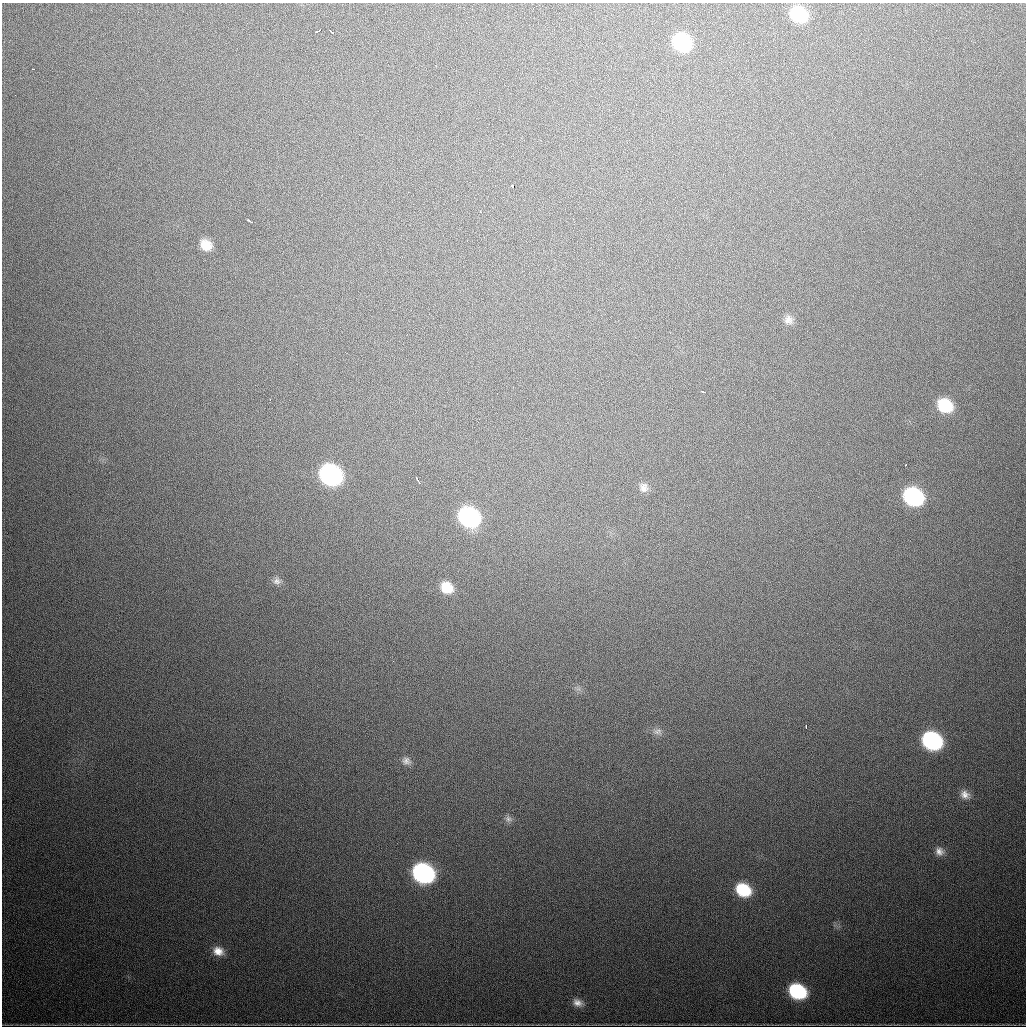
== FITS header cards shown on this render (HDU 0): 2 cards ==
NAXIS1  =                 1024
NAXIS2  =                 1024

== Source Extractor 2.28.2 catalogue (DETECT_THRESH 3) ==
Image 1024 x 1024 px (HDU 0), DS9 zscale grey, 1 PNG px = 1 image px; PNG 1028 x 1028 px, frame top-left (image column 1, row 1024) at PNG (2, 3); no overlay
Background 649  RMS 20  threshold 61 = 3 sigma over >= 5 px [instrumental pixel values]
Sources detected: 34; all 34 listed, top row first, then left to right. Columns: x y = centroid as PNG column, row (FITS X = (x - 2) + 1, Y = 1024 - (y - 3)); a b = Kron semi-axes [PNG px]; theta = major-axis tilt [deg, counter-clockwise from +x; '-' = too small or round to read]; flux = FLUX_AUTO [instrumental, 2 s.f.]
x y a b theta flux
799 14 13 11 -33 86000
318 31 5 3 - 8000
331 32 4 3 - 6500
682 42 14 12 -38 140000
33 69 3 2 - 2100
513 186 3 3 - 14000
481 212 3 2 - 1800
250 221 6 2 -32 3500
206 245 13 10 -38 21000
788 320 13 11 -74 9600
703 392 5 3 - 3300
270 400 3 2 - 1800
945 405 14 12 -30 59000
906 465 3 2 - 2100
330 475 15 12 -32 380000
418 481 7 2 -58 4800
644 487 13 11 -75 9200
913 497 14 12 -28 210000
469 517 15 12 -33 260000
277 581 11 10 - 7200
447 588 13 11 -33 29000
393 661 2 2 - 2300
806 727 3 2 - 2300
658 731 12 8 2 7200
932 741 14 12 -27 230000
406 761 12 10 -15 7600
965 795 13 10 -36 11000
508 819 10 8 -16 5700
939 851 11 9 -49 8500
423 873 14 12 -28 360000
743 890 14 11 -26 63000
218 951 14 11 -18 16000
797 991 13 10 -24 120000
578 1003 13 9 -25 10000